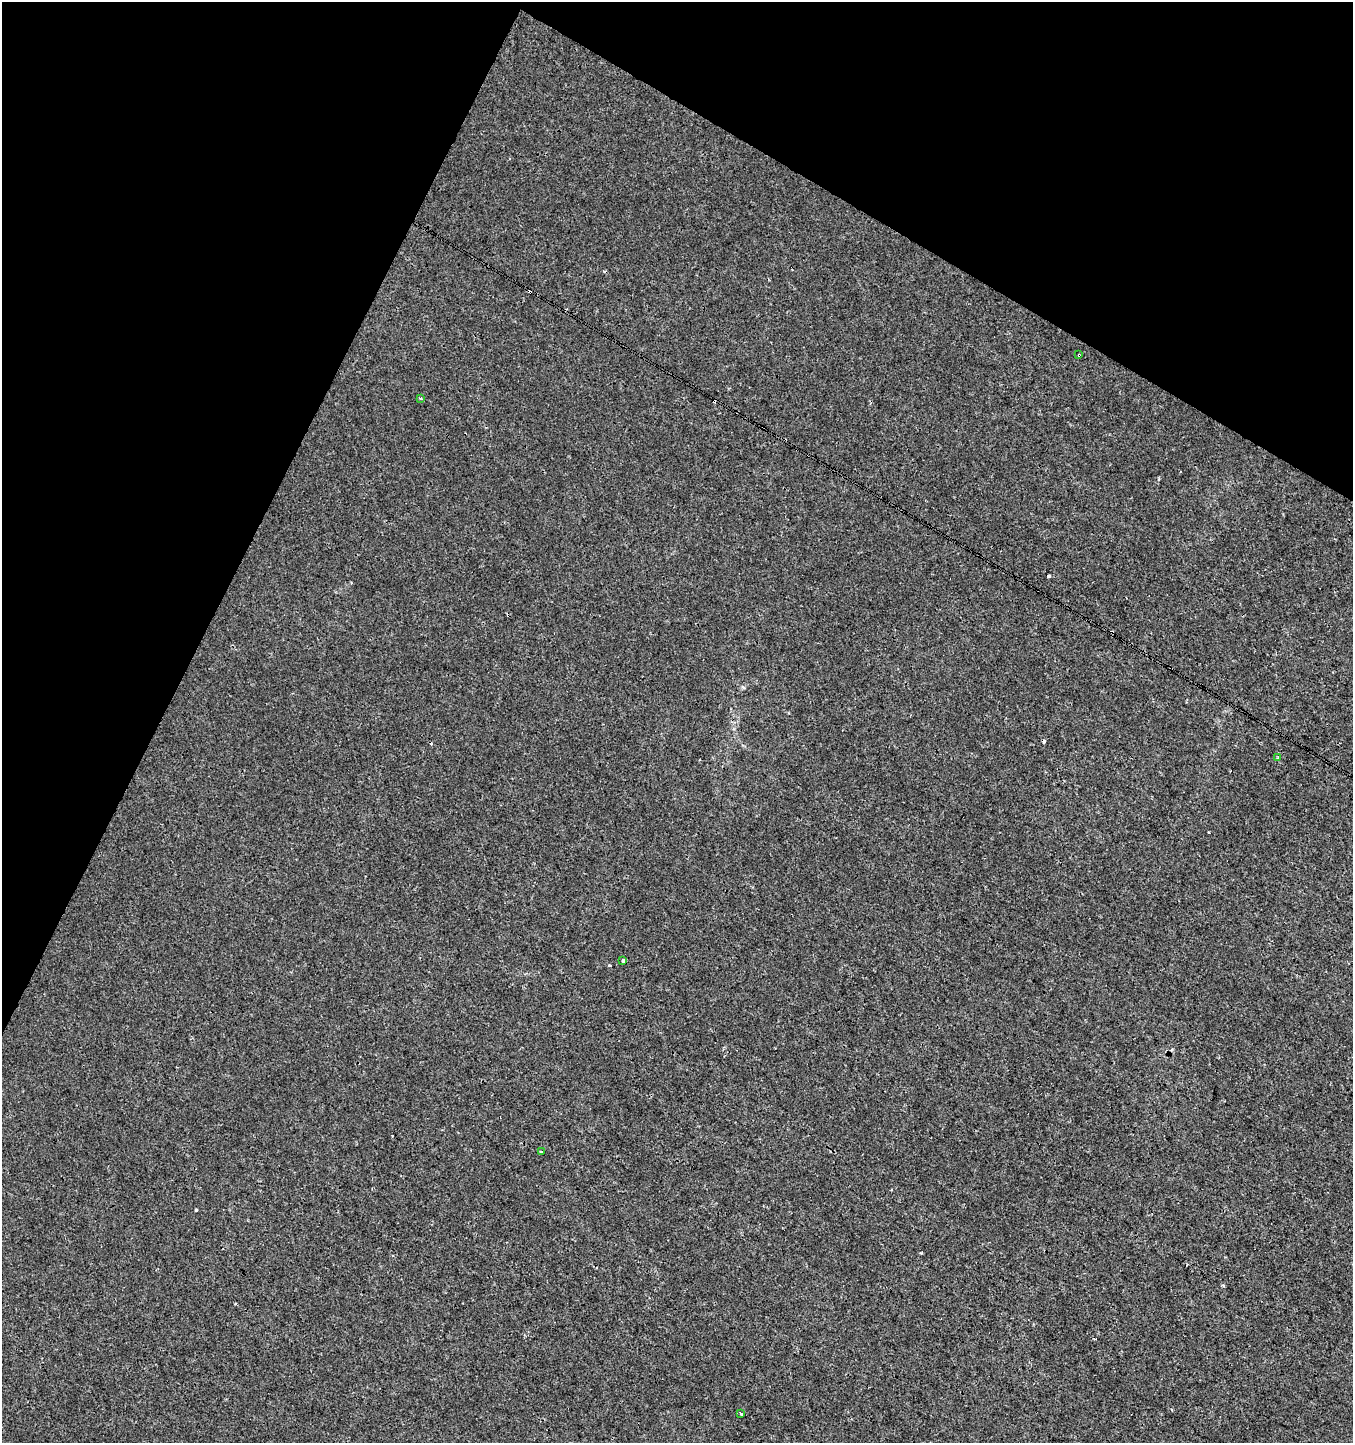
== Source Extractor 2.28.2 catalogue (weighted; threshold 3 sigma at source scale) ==
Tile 2 of 4 x 4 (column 2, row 1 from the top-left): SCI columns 1549-2899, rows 4330-5770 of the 5865 x 5770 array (HDU 1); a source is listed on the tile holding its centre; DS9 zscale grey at full resolution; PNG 1355 x 1445 px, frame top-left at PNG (2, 2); each listed source drawn as its Kron ellipse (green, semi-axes under 4 px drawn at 4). Shown black and unused: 25% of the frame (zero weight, under 3 of 4 exposures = <1% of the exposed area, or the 3 px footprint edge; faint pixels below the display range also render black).
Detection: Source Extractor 2.28.2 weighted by HDU 2 'WHT'; one run over the whole footprint, this tile lists its part. Background 8.52e-04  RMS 0.0013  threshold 0.00604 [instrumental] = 3 sigma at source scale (4.5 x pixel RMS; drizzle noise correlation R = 1.50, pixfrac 1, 0.0396/0.0396 arcsec/px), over >= 5 px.
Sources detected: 12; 6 cosmic-ray / hot-pixel residue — neither listed nor drawn; the other 6 listed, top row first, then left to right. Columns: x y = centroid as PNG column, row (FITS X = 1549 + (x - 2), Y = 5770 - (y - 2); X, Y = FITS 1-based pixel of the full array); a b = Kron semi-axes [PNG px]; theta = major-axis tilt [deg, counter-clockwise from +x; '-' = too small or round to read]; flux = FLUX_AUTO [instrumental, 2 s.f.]
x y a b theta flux
1079 355 3 2 - 0.1
421 398 4 3 - 0.18
1278 757 4 3 - 0.14
623 961 3 3 - 0.23
541 1152 3 3 - 0.58
741 1414 3 2 - 0.21
Overlapping masked pixels (flux is a lower limit): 1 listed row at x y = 1079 355